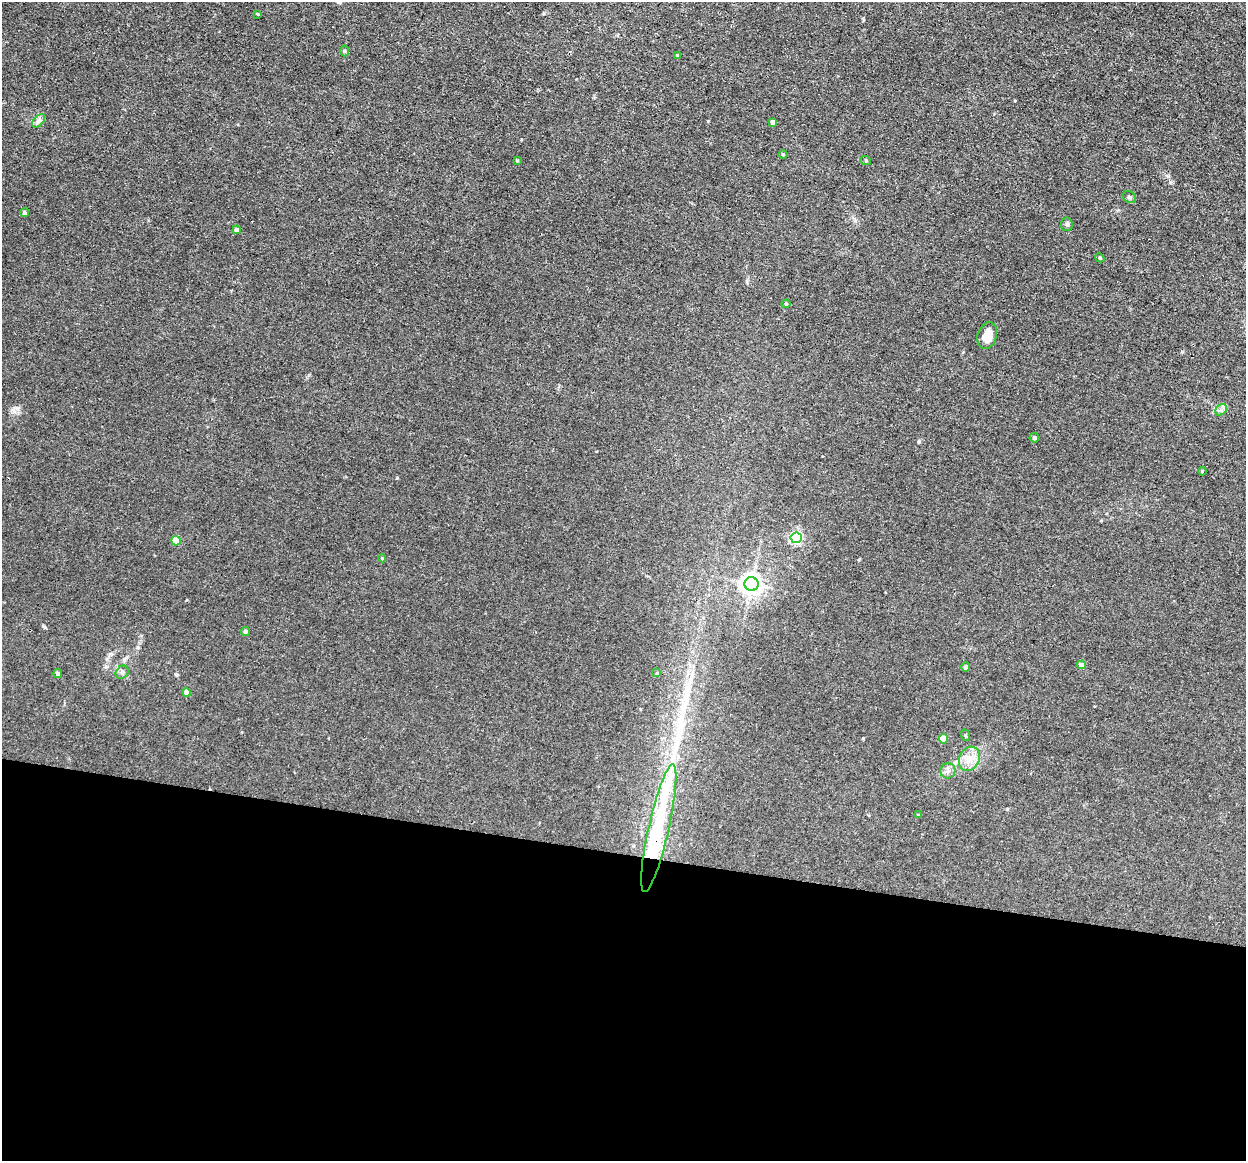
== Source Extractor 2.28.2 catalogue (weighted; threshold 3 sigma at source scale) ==
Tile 14 of 4 x 4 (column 2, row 4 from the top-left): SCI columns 1245-2488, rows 243-1401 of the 4975 x 5000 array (HDU 1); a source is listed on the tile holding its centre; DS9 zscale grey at full resolution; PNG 1248 x 1163 px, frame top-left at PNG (2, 2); each listed source drawn as its Kron ellipse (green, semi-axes under 4 px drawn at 4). Shown black and unused: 26% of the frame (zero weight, under 3 of 4 exposures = <1% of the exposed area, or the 3 px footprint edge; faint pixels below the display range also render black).
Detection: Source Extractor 2.28.2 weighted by HDU 2 'WHT'; one run over the whole footprint, this tile lists its part. Background 0.046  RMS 0.0054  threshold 0.0245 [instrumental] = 3 sigma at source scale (4.5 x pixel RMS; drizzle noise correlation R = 1.50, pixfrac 1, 0.05/0.05 arcsec/px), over >= 5 px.
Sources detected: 38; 1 inside a brighter object's white glare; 1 cosmic-ray / hot-pixel residue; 1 long thin detection or spike segment (spike, bleed or trail) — neither listed nor drawn; the other 35 listed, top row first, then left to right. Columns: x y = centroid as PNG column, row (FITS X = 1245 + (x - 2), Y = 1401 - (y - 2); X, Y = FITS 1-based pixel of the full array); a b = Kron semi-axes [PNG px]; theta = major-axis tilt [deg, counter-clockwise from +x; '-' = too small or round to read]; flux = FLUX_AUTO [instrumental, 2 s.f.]
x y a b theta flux
258 14 3 3 - 0.53
344 51 5 3 - 0.55
678 55 3 3 - 0.64
39 121 8 5 46 1.4
773 122 4 4 - 2.6
783 154 5 3 - 0.51
517 161 3 3 - 0.47
866 161 5 3 - 0.54
1129 197 7 5 -33 1
24 213 4 4 - 0.89
1067 224 7 6 - 1.3
237 230 4 4 - 3
1100 258 5 3 - 0.54
786 304 4 4 - 0.58
987 336 14 9 72 6.8
1221 410 6 5 - 1.4
1034 438 5 4 - 1.2
1202 471 4 3 - 0.43
796 538 5 5 - 79
176 541 5 4 - 11
382 558 4 3 - 0.45
751 584 7 6 - 340
245 631 5 4 - 1.4
1082 665 4 4 - 3.6
966 667 4 4 - 1.3
122 672 7 5 46 1.3
657 673 4 4 - 0.48
58 674 4 4 - 1.8
186 692 4 4 - 3
965 735 6 4 -72 0.7
943 739 4 4 - 8.5
969 759 13 10 64 5.3
948 771 8 7 - 2.2
918 815 4 4 - 0.41
659 828 65 10 77 61
Overlapping masked pixels (flux is a lower limit): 1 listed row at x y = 659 828
Unlisted compact peaks at least as high as the median listed source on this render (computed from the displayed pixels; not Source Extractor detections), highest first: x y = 397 478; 17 408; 45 627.